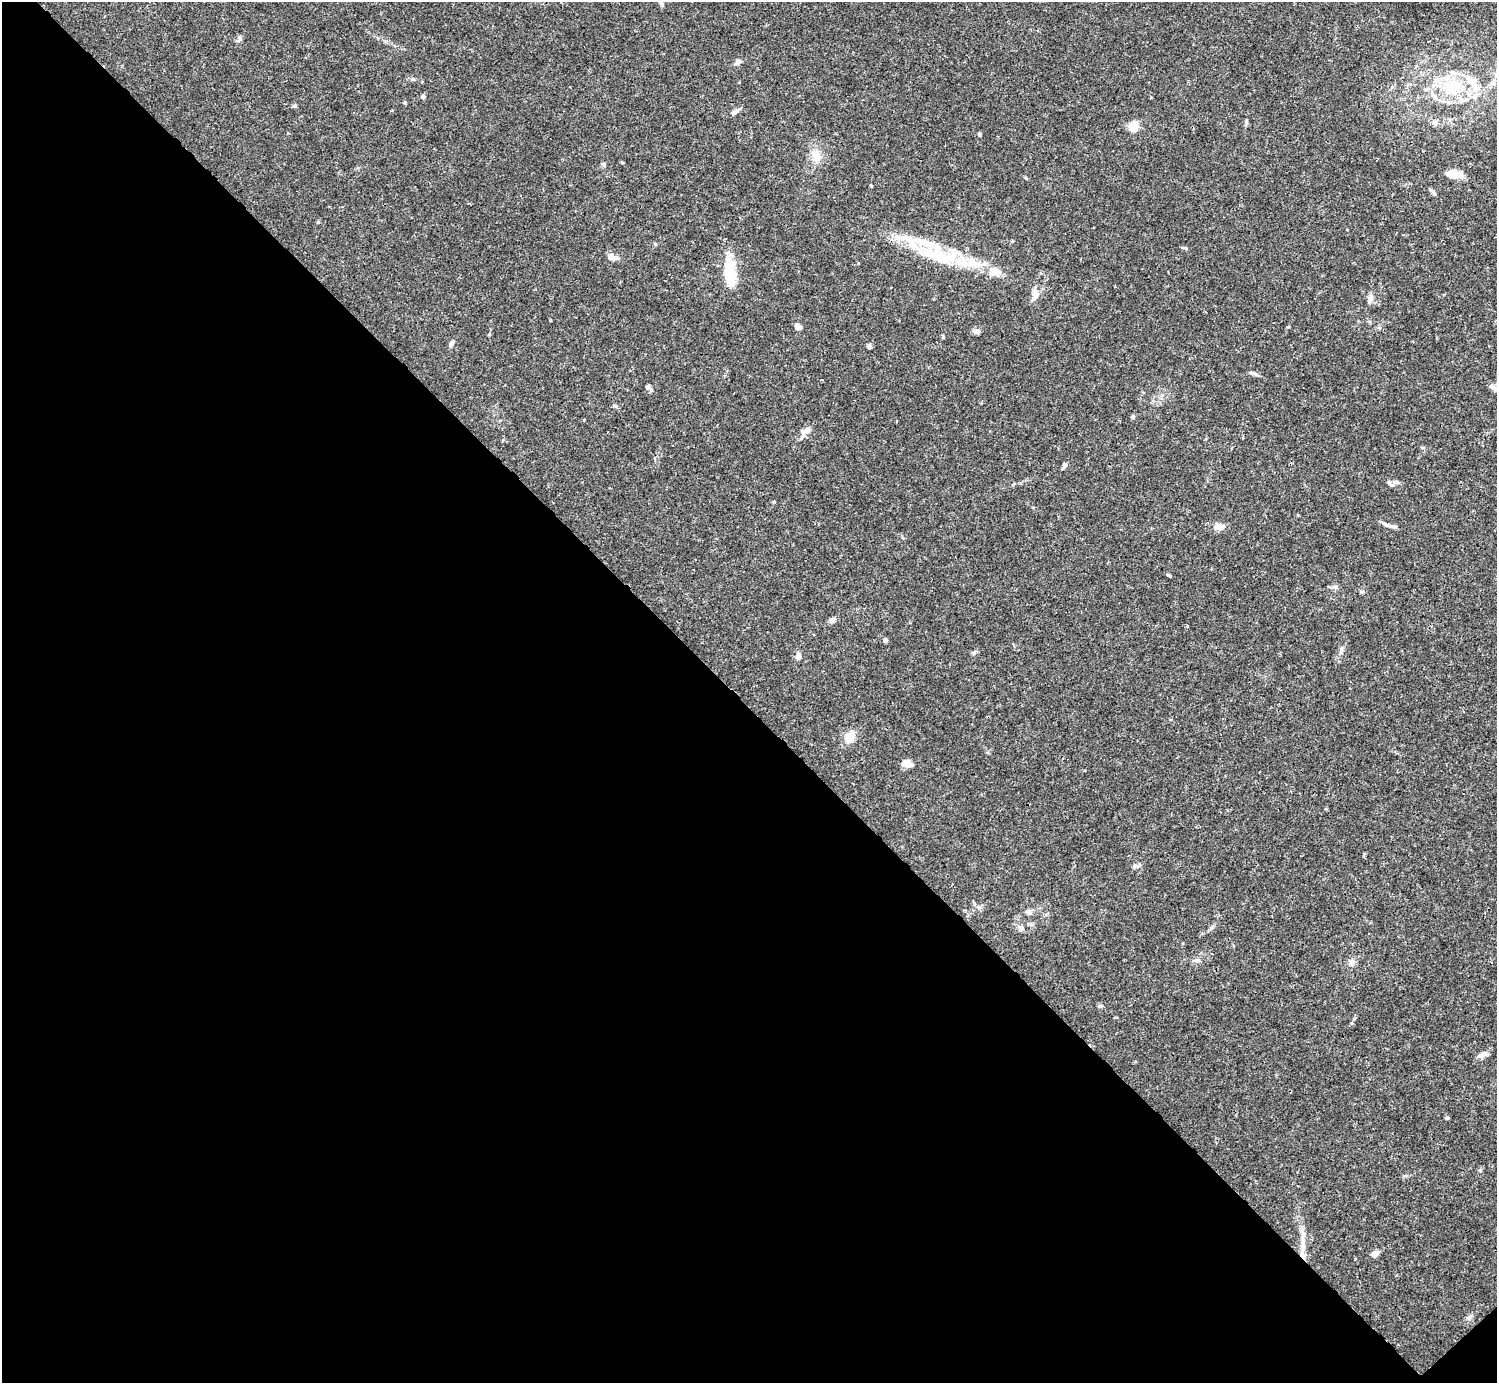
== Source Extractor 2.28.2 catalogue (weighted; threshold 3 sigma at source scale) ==
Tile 14 of 4 x 4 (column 2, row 4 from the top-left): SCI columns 1496-2990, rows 159-1539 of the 5983 x 5982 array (HDU 1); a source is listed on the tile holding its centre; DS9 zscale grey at full resolution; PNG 1499 x 1385 px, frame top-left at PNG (2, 2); no overlay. Shown black and unused: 49% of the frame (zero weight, under 3 of 4 exposures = <1% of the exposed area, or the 3 px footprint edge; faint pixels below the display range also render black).
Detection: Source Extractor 2.28.2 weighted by HDU 2 'WHT'; one run over the whole footprint, this tile lists its part. Background 0.0163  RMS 0.0022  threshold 0.00973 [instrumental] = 3 sigma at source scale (4.5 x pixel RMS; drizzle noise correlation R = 1.50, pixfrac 1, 0.05/0.05 arcsec/px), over >= 5 px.
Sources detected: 61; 1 inside a brighter object's white glare — not listed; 7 inside a brighter listed object's ellipse — not listed separately; the other 53 listed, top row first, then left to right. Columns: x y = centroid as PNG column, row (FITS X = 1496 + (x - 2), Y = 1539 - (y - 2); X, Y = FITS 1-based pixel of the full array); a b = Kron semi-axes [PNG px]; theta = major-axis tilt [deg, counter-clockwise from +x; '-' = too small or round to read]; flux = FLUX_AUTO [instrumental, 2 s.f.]
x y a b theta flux
661 3 10 4 -71 0.53
239 38 8 6 -80 0.54
737 62 9 6 33 0.63
1493 83 8 6 -89 0.69
1452 87 25 18 6 11
423 97 5 5 - 0.5
405 103 5 3 - 0.23
294 106 6 5 - 0.33
735 111 14 5 32 0.75
1435 122 7 6 - 0.54
1133 127 12 10 71 2.8
980 134 6 4 -89 0.26
816 155 16 11 -59 2.3
603 164 6 5 - 0.34
1454 174 16 8 -3 3
1433 193 8 3 -71 0.37
1347 230 3 2 - 0.13
655 244 5 4 - 0.25
941 256 65 16 -11 14
612 257 13 6 -5 1.6
730 272 31 10 -86 9.4
1035 297 15 9 66 1.4
798 327 9 6 -50 1.1
977 331 7 6 - 0.97
451 343 8 5 56 0.62
870 346 6 5 - 0.41
1253 373 13 4 -20 0.58
1491 386 8 6 -2 0.76
648 387 6 5 - 0.53
615 406 6 4 -41 0.33
1132 417 5 5 - 0.36
805 432 21 8 48 1.6
1064 465 10 4 57 0.46
1396 482 10 6 5 0.7
1386 525 18 5 -18 0.97
1219 527 14 7 5 1.8
1335 587 8 6 -15 0.59
832 620 7 6 - 0.8
885 640 6 5 - 0.4
1341 651 12 4 75 0.61
798 656 9 7 81 0.9
850 737 19 12 63 2.2
906 763 9 6 -11 2.5
979 907 7 6 - 0.63
1029 912 8 6 -36 0.76
1021 928 7 6 - 0.88
1197 960 8 6 19 0.7
1351 962 8 7 - 0.84
1483 1054 16 5 17 0.86
1446 1118 5 4 - 0.34
1303 1247 20 7 -88 2.4
1374 1254 7 5 28 1.4
1468 1318 7 4 -18 0.39
Isophote crosses this tile's border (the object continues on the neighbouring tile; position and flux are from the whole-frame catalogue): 1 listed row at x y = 661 3
Unlisted compact peaks at least as high as the median listed source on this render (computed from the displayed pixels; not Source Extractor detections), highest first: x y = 318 222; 1168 575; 489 334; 1480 1170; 1100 1006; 774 502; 871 186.